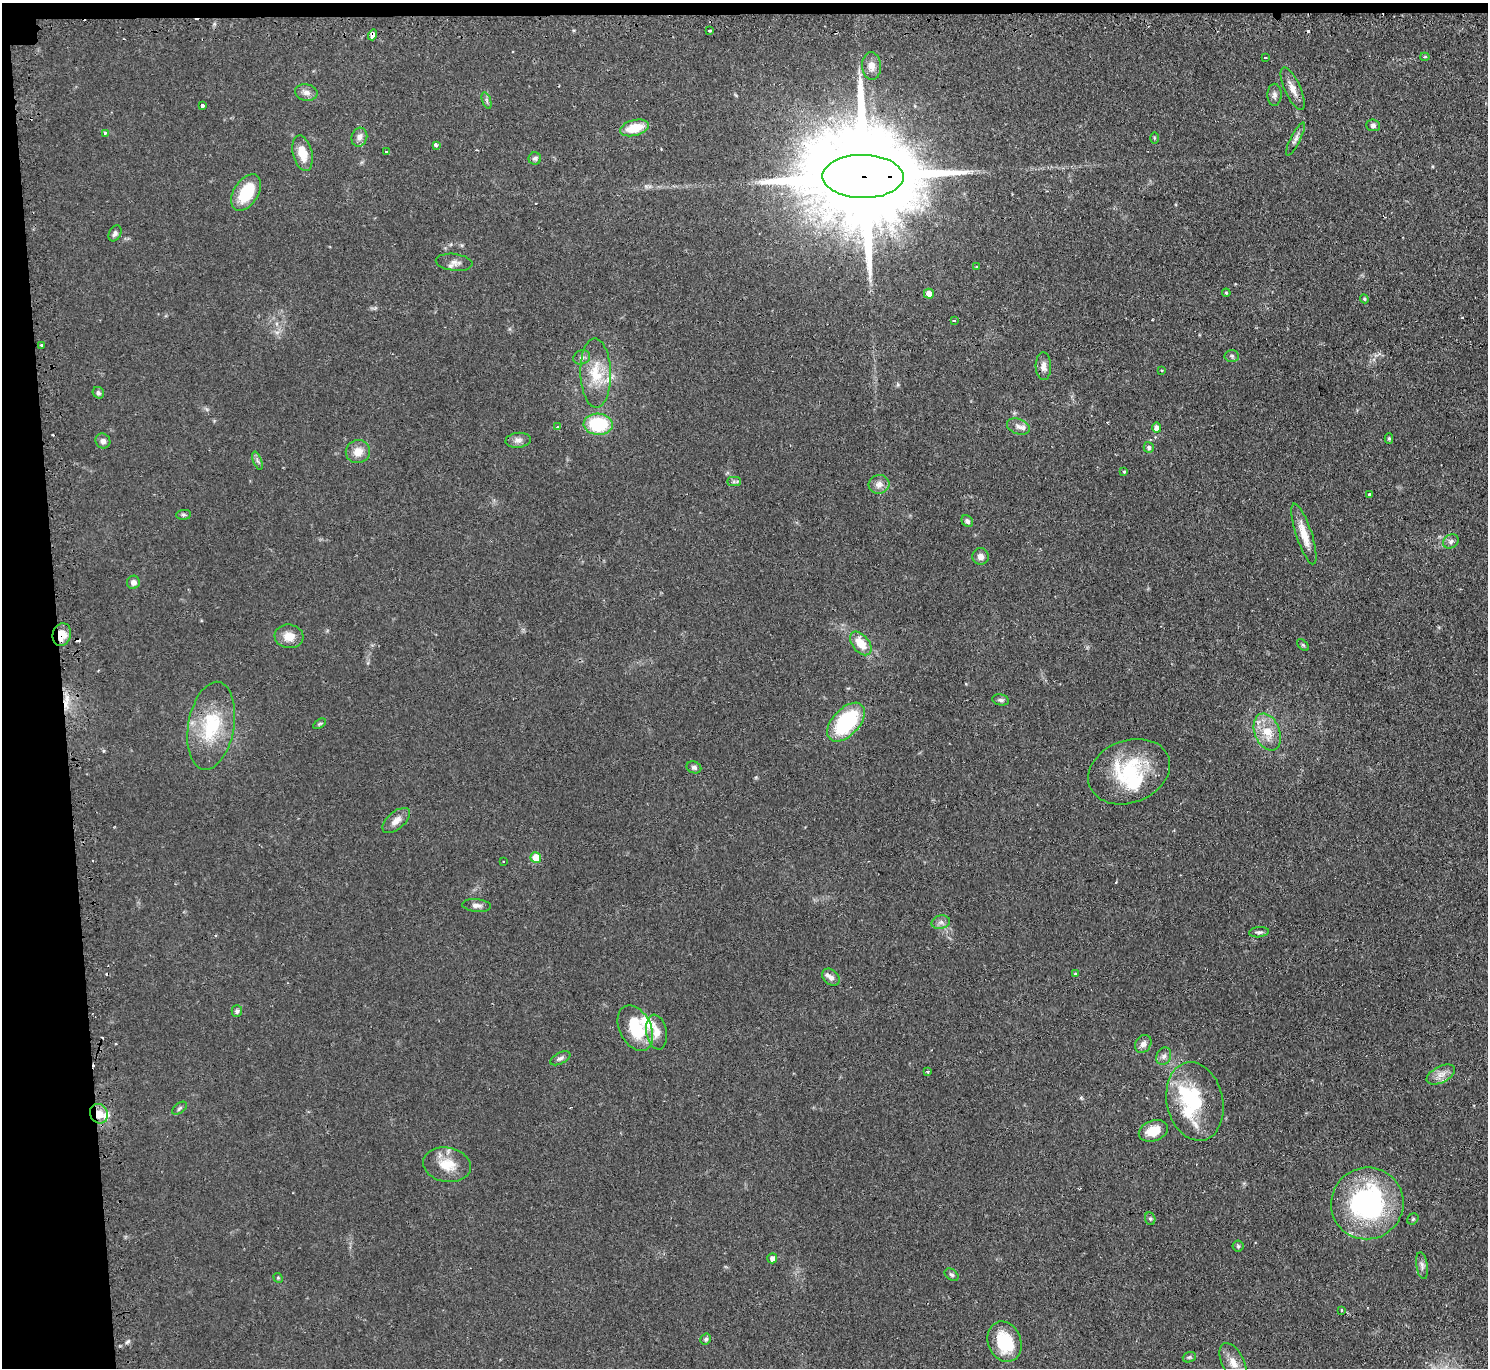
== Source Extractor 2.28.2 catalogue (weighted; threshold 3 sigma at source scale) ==
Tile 1 of 3 x 3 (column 1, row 1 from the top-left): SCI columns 27-1512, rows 2878-4243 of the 4510 x 4473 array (HDU 1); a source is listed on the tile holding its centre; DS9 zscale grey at full resolution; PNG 1490 x 1370 px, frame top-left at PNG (2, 3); each listed source drawn as its Kron ellipse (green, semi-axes under 4 px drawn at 4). Shown black and unused: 5% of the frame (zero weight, under 2 of 3 exposures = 4% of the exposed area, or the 3 px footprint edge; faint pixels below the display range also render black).
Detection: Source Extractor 2.28.2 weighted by HDU 2 'WHT'; one run over the whole footprint, this tile lists its part. Background 0.054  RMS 0.0061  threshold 0.0275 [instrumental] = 3 sigma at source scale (4.5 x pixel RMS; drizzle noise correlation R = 1.50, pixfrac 1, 0.05/0.05 arcsec/px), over >= 5 px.
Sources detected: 122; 1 inside a brighter object's white glare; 12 cosmic-ray / hot-pixel residue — neither listed nor drawn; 8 inside a brighter listed object's ellipse — not listed separately; the other 101 listed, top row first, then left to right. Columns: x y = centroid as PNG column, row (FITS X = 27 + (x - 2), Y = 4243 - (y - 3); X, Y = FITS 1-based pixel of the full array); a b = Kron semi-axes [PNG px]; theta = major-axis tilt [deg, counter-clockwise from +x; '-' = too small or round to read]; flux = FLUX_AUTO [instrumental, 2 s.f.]
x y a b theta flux
709 30 3 3 - 1.3
372 35 5 4 - 6.1
1265 57 3 3 - 1
1425 57 4 4 - 0.89
872 66 14 9 -84 4.5
1293 89 23 8 -65 5.7
306 92 11 8 -12 3.1
1274 95 11 7 88 2.2
486 100 8 3 -71 1.2
202 105 3 3 - 4.5
1373 125 7 5 -5 1.6
634 128 15 8 14 15
105 133 3 3 - 1.4
359 137 9 7 73 3
1154 138 5 3 - 0.59
1295 139 18 5 63 2.4
436 145 4 3 - 2.7
386 152 3 3 - 1.2
303 153 18 9 -76 10
535 158 6 6 - 1.4
863 176 41 21 -1 24000
246 192 20 12 58 23
115 233 8 6 60 1.7
454 262 18 8 -7 3.7
977 267 4 3 - 0.79
1226 293 4 3 - 0.65
929 294 5 5 - 6.1
1364 299 4 4 - 0.71
954 321 3 3 - 1.1
41 345 3 3 - 1.9
1232 356 7 6 - 1.2
582 357 8 7 - 2
1043 366 14 7 -89 3.4
1162 370 3 3 - 0.59
596 373 35 15 -88 19
98 393 6 5 - 1.3
598 424 14 10 -3 32
558 427 4 3 - 1.9
1018 427 12 7 -21 3.3
1156 428 5 4 - 3
1389 438 5 4 - 1
518 440 13 7 6 2.9
103 441 8 7 - 2.4
1149 447 5 5 - 1.7
358 452 12 11 - 6.3
257 461 9 3 -69 1.2
1124 472 4 3 - 0.7
734 482 7 4 0 1.1
879 484 10 9 - 3.9
1369 495 3 3 - 1.3
183 515 7 5 5 1.1
967 521 6 5 - 1.6
1304 534 32 8 -72 9.8
1451 541 8 6 28 1.9
981 556 8 8 - 3.2
133 582 6 6 - 2.8
62 635 11 9 75 7.7
289 636 14 12 -7 7.6
861 643 13 8 -51 9.8
1303 645 7 4 -44 0.88
1001 700 8 5 -10 1.6
846 722 23 13 47 51
319 724 7 4 31 0.91
211 726 44 23 80 36
1267 732 19 12 -68 12
694 767 7 6 - 1.7
1129 772 42 31 21 46
396 821 16 8 41 4.8
536 858 5 5 - 11
504 862 2 2 - 0.57
476 905 14 6 -6 3
941 922 9 6 14 2.2
1259 932 10 5 6 1.6
1075 974 4 3 - 0.57
831 977 10 7 -42 2.7
237 1011 6 5 - 1.3
635 1028 24 15 -63 27
657 1032 17 10 -79 6.2
1143 1044 9 7 54 3.1
1164 1056 9 7 62 2.4
560 1058 11 5 27 1.8
928 1071 3 3 - 1
1441 1075 15 8 27 4.9
1195 1101 40 28 -77 36
179 1108 8 5 38 1.2
99 1114 10 9 - 6.2
1153 1131 15 10 18 9.8
447 1165 24 17 -10 14
1367 1203 36 36 - 100
1150 1219 6 5 - 0.97
1413 1219 6 5 - 0.93
1238 1246 5 5 - 0.97
772 1258 5 5 - 3.2
1422 1266 14 5 -81 2.3
952 1275 8 5 -37 1.2
278 1278 5 4 - 0.71
1342 1310 4 2 - 0.47
706 1339 6 5 - 1.2
1004 1342 21 16 -69 26
1189 1357 7 5 20 1.1
1233 1363 21 11 -63 7.6
Overlapping masked pixels (flux is a lower limit): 4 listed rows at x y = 372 35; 863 176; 62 635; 99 1114